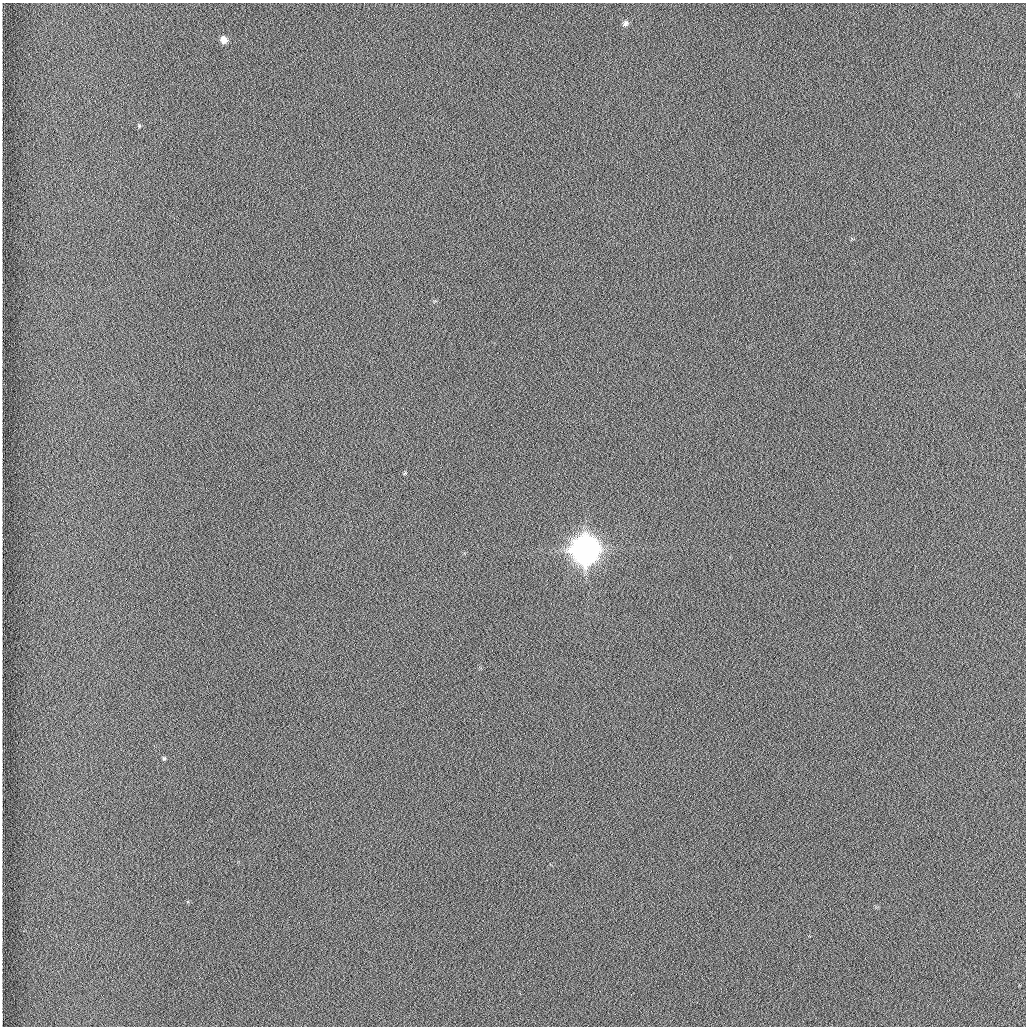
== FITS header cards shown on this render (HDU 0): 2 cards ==
NAXIS1  =                 1024 /fastest changing axis
NAXIS2  =                 1024 /next to fastest changing axis

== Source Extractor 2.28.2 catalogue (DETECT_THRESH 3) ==
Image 1024 x 1024 px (HDU 0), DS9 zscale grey, 1 PNG px = 1 image px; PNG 1028 x 1028 px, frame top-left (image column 1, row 1024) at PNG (2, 3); no overlay
Background 1260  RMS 5.9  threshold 17.7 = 3 sigma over >= 5 px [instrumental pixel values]
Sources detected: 5; all 5 listed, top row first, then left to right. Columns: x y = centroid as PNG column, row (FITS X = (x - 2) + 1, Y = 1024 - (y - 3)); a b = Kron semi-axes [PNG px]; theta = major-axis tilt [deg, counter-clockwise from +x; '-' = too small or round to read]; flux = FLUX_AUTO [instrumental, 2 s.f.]
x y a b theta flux
626 23 8 7 - 1.4e+03
223 40 7 6 - 3.7e+03
139 126 6 4 -73 5.1e+02
585 550 9 9 - 1.0e+06
164 758 5 5 - 5.4e+02